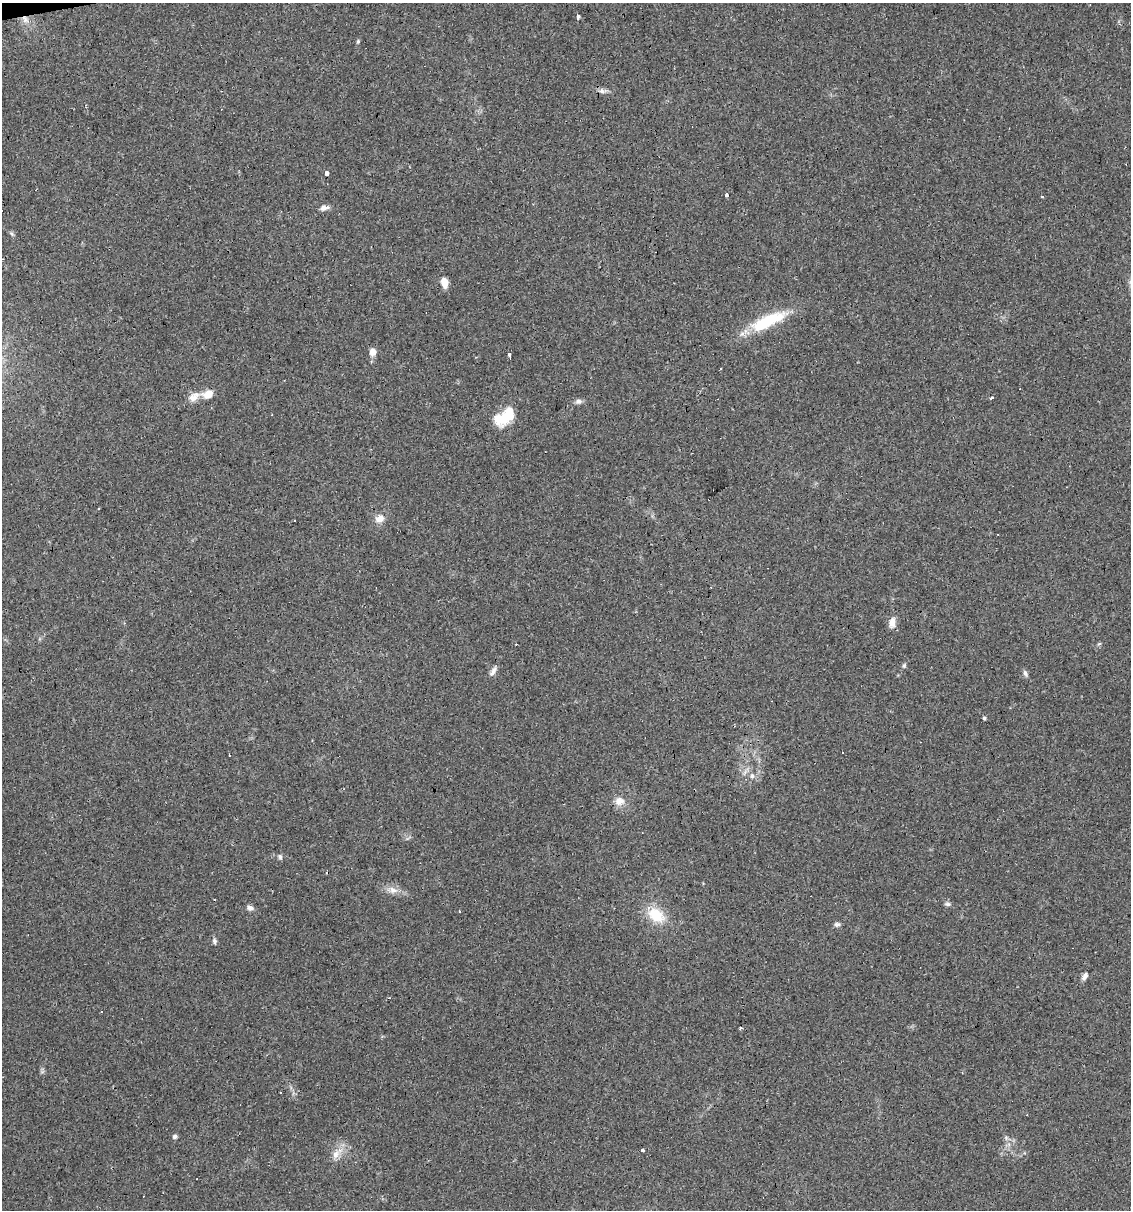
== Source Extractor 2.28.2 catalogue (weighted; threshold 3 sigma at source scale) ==
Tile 11 of 4 x 4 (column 3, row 3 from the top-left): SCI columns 2325-3453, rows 1209-2416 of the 4603 x 4832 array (HDU 1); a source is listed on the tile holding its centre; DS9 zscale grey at full resolution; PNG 1133 x 1212 px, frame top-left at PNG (2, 3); no overlay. Shown black and unused: <1% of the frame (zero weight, under 2 of 3 exposures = <1% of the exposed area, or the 3 px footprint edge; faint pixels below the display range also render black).
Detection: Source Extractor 2.28.2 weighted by HDU 2 'WHT'; one run over the whole footprint, this tile lists its part. Background 0.0829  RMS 0.0064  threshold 0.0286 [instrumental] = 3 sigma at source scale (4.5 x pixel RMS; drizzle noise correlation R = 1.50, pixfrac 1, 0.0396/0.0396 arcsec/px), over >= 5 px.
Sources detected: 62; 16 cosmic-ray / hot-pixel residue — not listed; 1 inside a brighter listed object's ellipse — not listed separately; the other 45 listed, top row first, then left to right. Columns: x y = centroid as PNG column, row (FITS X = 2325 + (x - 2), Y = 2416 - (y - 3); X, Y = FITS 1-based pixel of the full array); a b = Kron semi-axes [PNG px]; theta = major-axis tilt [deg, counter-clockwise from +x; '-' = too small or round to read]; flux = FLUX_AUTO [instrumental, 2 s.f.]
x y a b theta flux
578 17 5 3 - 1.4
25 19 11 7 -59 4.1
358 41 5 4 - 0.9
603 91 10 6 -43 2.3
327 173 3 3 - 40
727 195 3 3 - 3.2
1042 197 3 2 - 0.9
324 208 12 6 12 2.9
11 234 8 5 -44 1.2
444 283 11 7 -76 5.9
763 323 42 14 29 31
373 352 8 7 - 4.8
509 354 5 3 - 3
721 369 3 3 - 1.8
208 394 11 8 22 7.9
194 397 18 10 35 5.8
991 397 3 3 - 3.8
578 401 9 6 12 2.1
504 417 27 15 41 20
380 519 12 9 29 5.2
998 534 3 2 - 0.68
892 622 13 8 82 4.6
516 644 3 3 - 1.6
1099 644 6 4 19 0.77
904 666 6 4 16 0.92
493 671 15 6 59 2.8
1025 673 10 5 -65 1.8
984 718 5 4 - 0.87
752 776 7 6 - 2.2
620 801 11 10 - 5.7
280 856 7 6 - 1.4
393 890 13 9 -21 4.7
948 904 9 4 5 1.4
250 908 9 6 -26 2.5
656 915 22 15 -35 18
837 924 7 6 - 1.7
214 941 8 6 -79 1.5
1085 976 10 6 58 2.5
741 1028 3 2 - 1
280 1092 3 2 - 0.65
1027 1115 4 2 - 0.39
175 1136 5 5 - 1.9
1006 1138 6 4 74 1.1
642 1150 3 3 - 35
336 1153 20 9 46 6.6
Overlapping masked pixels (flux is a lower limit): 1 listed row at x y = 25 19